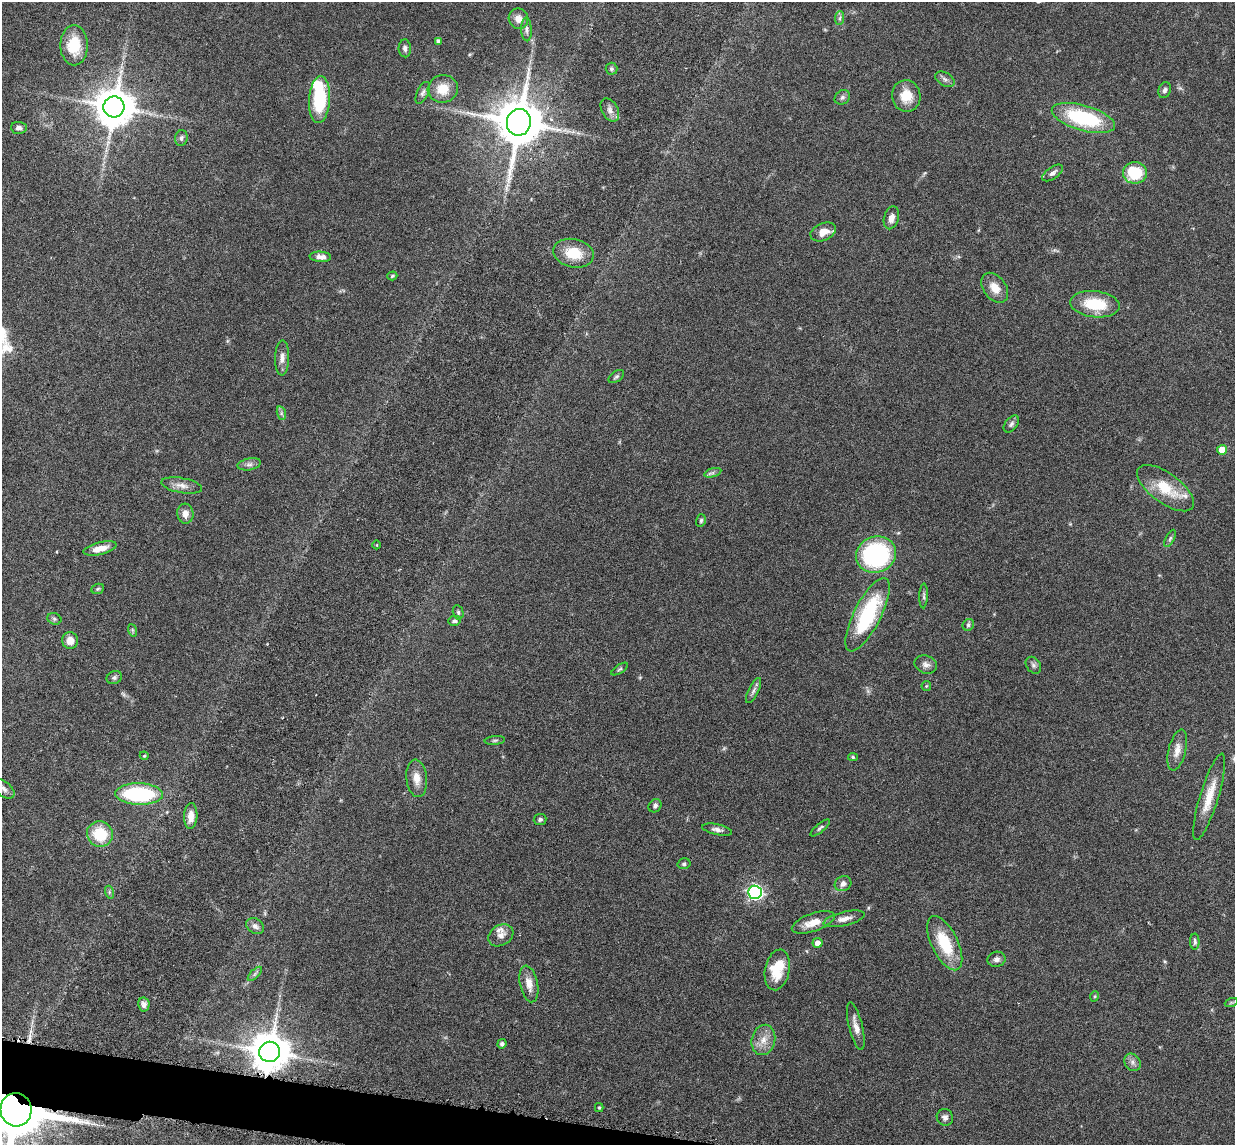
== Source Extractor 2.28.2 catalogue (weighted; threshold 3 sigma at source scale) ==
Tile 7 of 4 x 4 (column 3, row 2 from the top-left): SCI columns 2557-3789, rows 2440-3582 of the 5085 x 5014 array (HDU 1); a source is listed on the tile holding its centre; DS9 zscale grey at full resolution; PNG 1237 x 1147 px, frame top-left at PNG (2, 2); each listed source drawn as its Kron ellipse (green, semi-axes under 4 px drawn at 4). Shown black and unused: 2% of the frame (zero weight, under 3 of 6 exposures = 3% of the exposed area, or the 3 px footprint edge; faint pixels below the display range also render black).
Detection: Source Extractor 2.28.2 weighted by HDU 2 'WHT'; one run over the whole footprint, this tile lists its part. Background 0.0461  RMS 0.0033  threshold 0.0133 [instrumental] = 3 sigma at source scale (4.09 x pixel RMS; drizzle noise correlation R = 1.36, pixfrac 0.8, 0.05/0.05 arcsec/px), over >= 5 px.
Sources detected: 106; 1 too faint to see at this stretch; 1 inside a brighter object's white glare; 1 cosmic-ray / hot-pixel residue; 2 long thin detections or spike segments (spike, bleed or trail) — neither listed nor drawn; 2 inside a brighter listed object's ellipse — not listed separately; the other 99 listed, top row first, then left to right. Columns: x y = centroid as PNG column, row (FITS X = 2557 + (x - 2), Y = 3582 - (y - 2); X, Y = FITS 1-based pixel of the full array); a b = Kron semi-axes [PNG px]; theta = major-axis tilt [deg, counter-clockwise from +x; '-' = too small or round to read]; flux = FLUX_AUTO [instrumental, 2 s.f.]
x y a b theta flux
840 18 7 4 88 0.66
518 19 10 9 - 2
526 29 12 5 -87 0.92
438 41 4 4 - 0.83
74 45 20 14 -90 9.1
405 48 9 6 -88 0.96
611 69 6 6 - 0.58
945 79 10 6 -30 1.1
443 89 15 13 15 5
1165 90 8 6 68 0.93
423 93 12 5 64 0.91
906 96 16 14 -79 5.4
842 97 8 6 37 0.79
319 100 23 10 86 18
114 107 10 10 - 910
610 110 12 8 -60 1.6
1083 118 32 12 -16 26
519 122 13 12 - 1500
19 128 8 6 -4 1.1
181 138 8 6 79 0.87
1053 173 12 5 35 1.1
1135 173 12 10 0 13
891 218 11 7 75 1.9
823 232 13 8 23 3.4
574 253 20 14 -12 7.4
320 257 11 5 -4 2
392 276 5 4 - 0.42
995 288 17 11 -52 3.6
1095 304 25 13 -6 11
282 358 17 7 88 2
616 376 9 5 36 0.65
281 413 7 4 -73 0.64
1011 424 10 6 51 0.83
1222 450 5 5 - 4.6
249 464 12 6 11 1.1
713 473 9 3 17 0.7
182 485 21 7 -10 2.3
1165 488 33 15 -36 9.8
185 514 10 8 -85 1.9
701 520 6 5 - 0.56
1170 538 9 4 63 0.6
377 545 4 3 - 0.28
100 548 17 6 13 3.5
876 555 20 18 18 42
98 589 6 5 - 0.44
924 596 12 4 87 0.73
458 612 7 5 -76 0.59
868 615 41 13 63 25
54 619 7 5 -22 0.6
454 621 6 5 - 0.76
968 625 6 5 - 0.63
132 630 6 4 -71 0.38
70 640 8 8 - 2.9
926 664 11 9 -20 1.5
1033 665 9 7 -54 0.9
620 669 9 3 33 0.48
114 678 8 6 24 0.72
926 686 5 4 - 0.3
753 691 14 5 63 1
495 740 10 4 5 0.61
1177 750 21 8 76 2.9
144 756 4 4 - 0.31
853 757 5 4 - 0.47
417 778 19 10 -84 3.2
4 789 13 7 -39 1.3
139 794 24 10 -2 33
1209 797 45 9 73 6.9
655 806 7 6 - 0.9
191 816 13 6 87 2.9
540 819 6 5 - 0.65
820 828 12 4 40 0.64
717 830 15 5 -12 1.3
100 834 13 12 - 10
684 864 6 5 - 0.62
843 884 8 7 - 1.5
109 892 6 4 -72 0.51
755 892 7 6 - 78
844 919 21 7 13 2.4
813 922 22 9 19 4.4
255 926 9 7 -35 1.3
501 935 13 10 30 2
1195 942 8 4 90 0.72
817 943 5 5 - 2.3
945 943 29 13 -64 12
997 959 9 7 13 1.2
777 970 20 12 78 8.9
255 974 9 3 45 0.63
529 984 18 9 -78 3.2
1095 996 5 3 - 0.32
1231 1003 6 4 19 0.4
144 1005 7 5 -80 1.1
856 1026 24 6 -76 2.8
763 1040 15 11 76 3.5
502 1044 5 4 - 0.78
269 1052 10 10 - 920
1132 1062 9 7 -55 1.2
599 1108 4 4 - 0.33
16 1110 16 15 - 3400
945 1117 8 8 - 1.1
Overlapping masked pixels (flux is a lower limit): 2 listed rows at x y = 269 1052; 16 1110
Isophote crosses this tile's border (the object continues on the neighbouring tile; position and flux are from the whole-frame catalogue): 2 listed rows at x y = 4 789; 16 1110